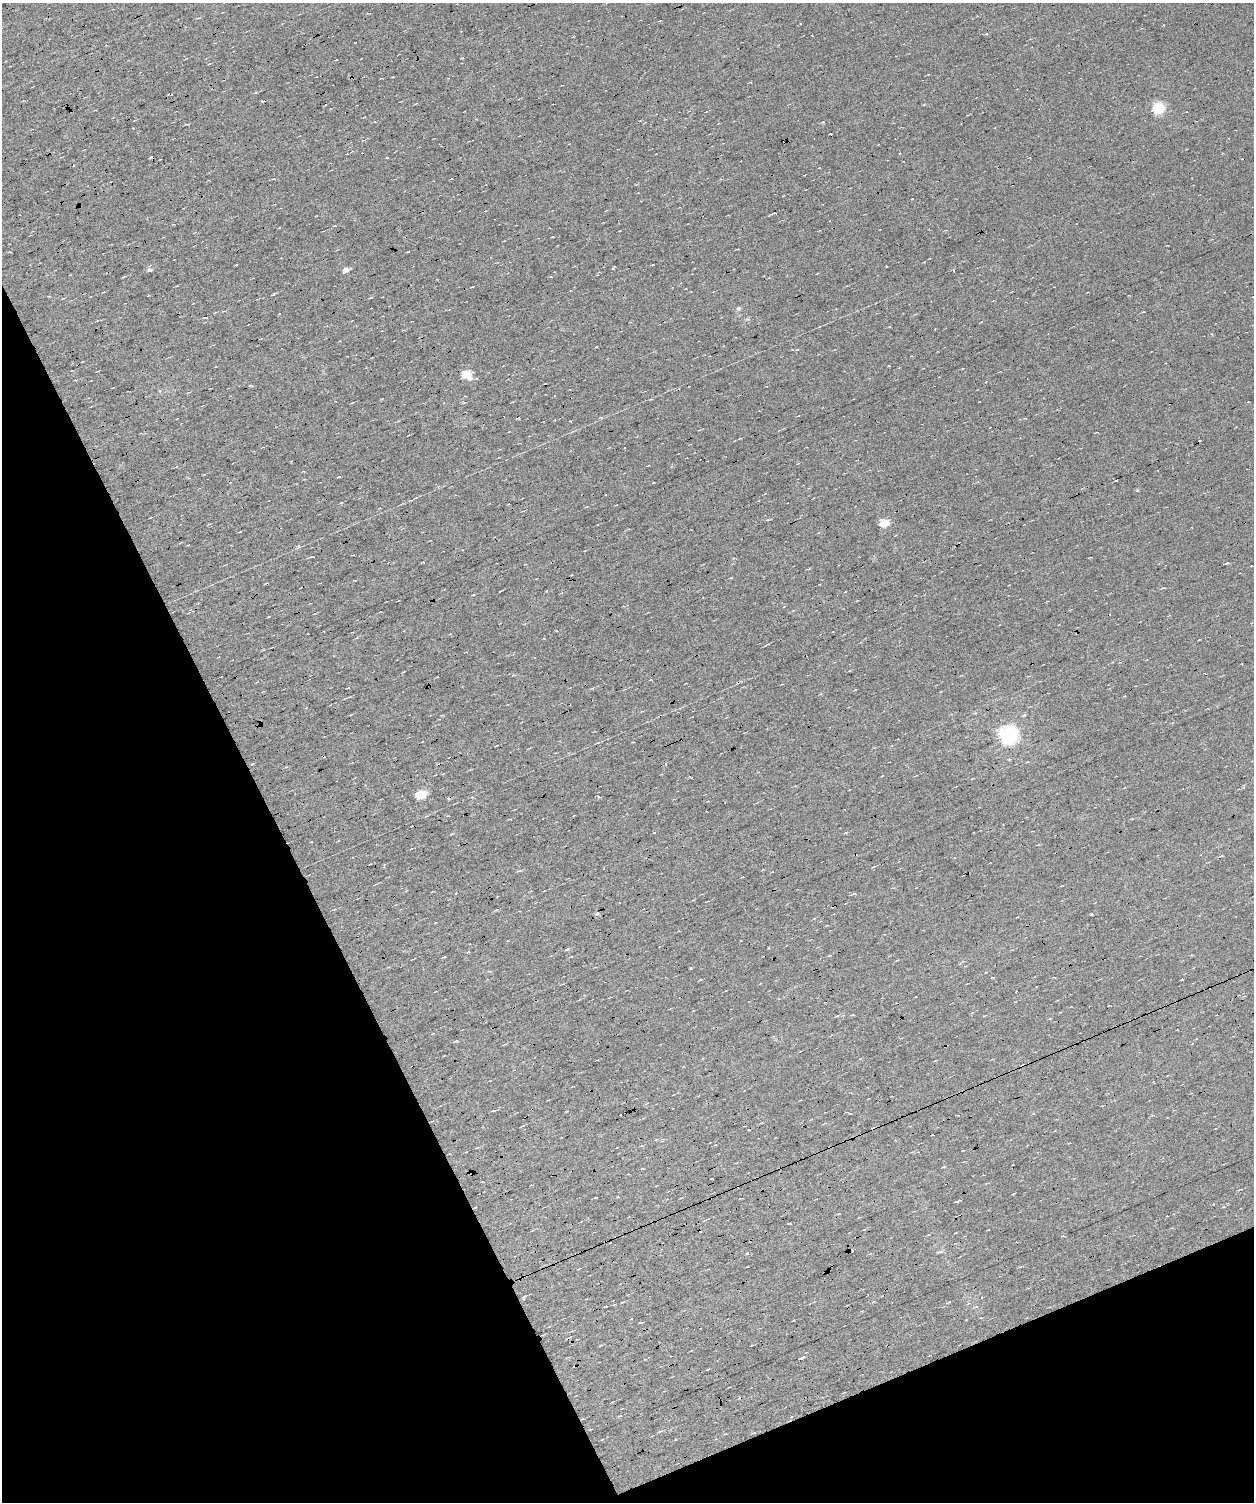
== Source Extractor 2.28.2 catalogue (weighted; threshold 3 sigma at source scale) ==
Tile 8 of 3 x 3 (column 2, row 3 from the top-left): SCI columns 1252-2503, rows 117-1616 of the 3754 x 4701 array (HDU 1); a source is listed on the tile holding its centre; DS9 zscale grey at full resolution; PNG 1256 x 1504 px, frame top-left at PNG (2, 3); no overlay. Shown black and unused: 25% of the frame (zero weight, under 5 of 9 exposures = <1% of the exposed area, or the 3 px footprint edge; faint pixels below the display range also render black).
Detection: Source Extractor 2.28.2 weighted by HDU 2 'WHT'; one run over the whole footprint, this tile lists its part. Background 0.0119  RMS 0.0071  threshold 0.0291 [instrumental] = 3 sigma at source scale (4.09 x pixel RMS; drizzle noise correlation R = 1.36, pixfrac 0.8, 0.0396/0.0396 arcsec/px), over >= 5 px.
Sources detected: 91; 21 cosmic-ray / hot-pixel residue — not listed; the other 70 listed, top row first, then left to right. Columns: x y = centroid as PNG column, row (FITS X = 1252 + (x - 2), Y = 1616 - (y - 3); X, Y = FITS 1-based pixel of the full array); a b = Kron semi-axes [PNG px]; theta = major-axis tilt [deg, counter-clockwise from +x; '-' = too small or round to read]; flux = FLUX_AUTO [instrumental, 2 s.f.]
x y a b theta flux
369 13 4 2 - 0.54
986 34 4 3 - 0.62
1158 108 6 5 - 59
823 122 4 3 - 0.49
363 140 4 3 - 0.51
1030 157 3 3 - 0.52
274 179 5 3 - 0.76
912 198 3 2 - 0.61
774 213 6 3 18 1.2
335 225 4 2 - 0.52
408 251 3 2 - 0.76
653 265 3 2 - 0.45
150 270 7 5 6 1.4
346 270 6 4 22 3.8
551 276 4 2 - 0.49
738 308 6 5 - 1.1
1144 312 4 2 - 0.54
1212 334 4 2 - 0.5
797 349 6 3 19 0.6
466 374 6 5 - 20
353 402 4 2 - 0.46
624 447 3 2 - 0.66
339 477 4 2 - 0.65
1116 480 3 2 - 0.67
606 494 3 2 - 0.68
411 500 5 3 - 0.52
341 503 4 3 - 0.57
151 517 3 2 - 0.45
885 523 5 4 - 20
312 557 5 3 - 0.59
1091 557 3 2 - 0.44
423 562 3 2 - 0.51
1228 563 5 3 - 0.88
1164 588 4 3 - 0.75
546 591 3 2 - 0.65
473 595 4 2 - 0.5
703 597 2 2 - 0.41
686 683 3 2 - 0.39
855 690 3 2 - 0.5
975 713 4 4 - 0.57
351 714 4 2 - 0.49
1025 715 5 4 - 1.1
1008 734 7 6 - 260
497 745 3 2 - 0.43
421 794 6 5 - 28
599 797 5 3 - 0.69
654 832 3 3 - 0.54
311 842 3 2 - 0.38
519 871 5 3 - 0.67
854 893 6 3 6 1.2
496 910 5 3 - 0.67
1091 914 3 2 - 0.53
769 947 3 2 - 0.96
567 949 5 3 - 0.75
444 957 3 2 - 0.64
691 968 3 3 - 0.5
456 1041 5 3 - 0.83
493 1110 5 2 - 0.71
656 1139 4 3 - 0.54
963 1150 3 2 - 0.39
1241 1189 3 2 - 0.43
595 1197 4 2 - 0.46
957 1201 6 2 17 1
839 1213 4 2 - 0.48
747 1253 4 4 - 0.66
949 1302 3 3 - 0.77
606 1306 3 3 - 5.7
632 1319 3 3 - 1.1
802 1357 3 3 - 19
620 1416 4 3 - 0.52
Unlisted compact peaks at least as high as the median listed source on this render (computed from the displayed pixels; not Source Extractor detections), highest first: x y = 273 294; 1137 490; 613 268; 924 262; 731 578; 748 319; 981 322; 468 952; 371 297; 133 128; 268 617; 450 634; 940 1252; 462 58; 206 318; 889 366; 160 391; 553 237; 944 1167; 596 347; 570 421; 393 77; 387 157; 675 1439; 1199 640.